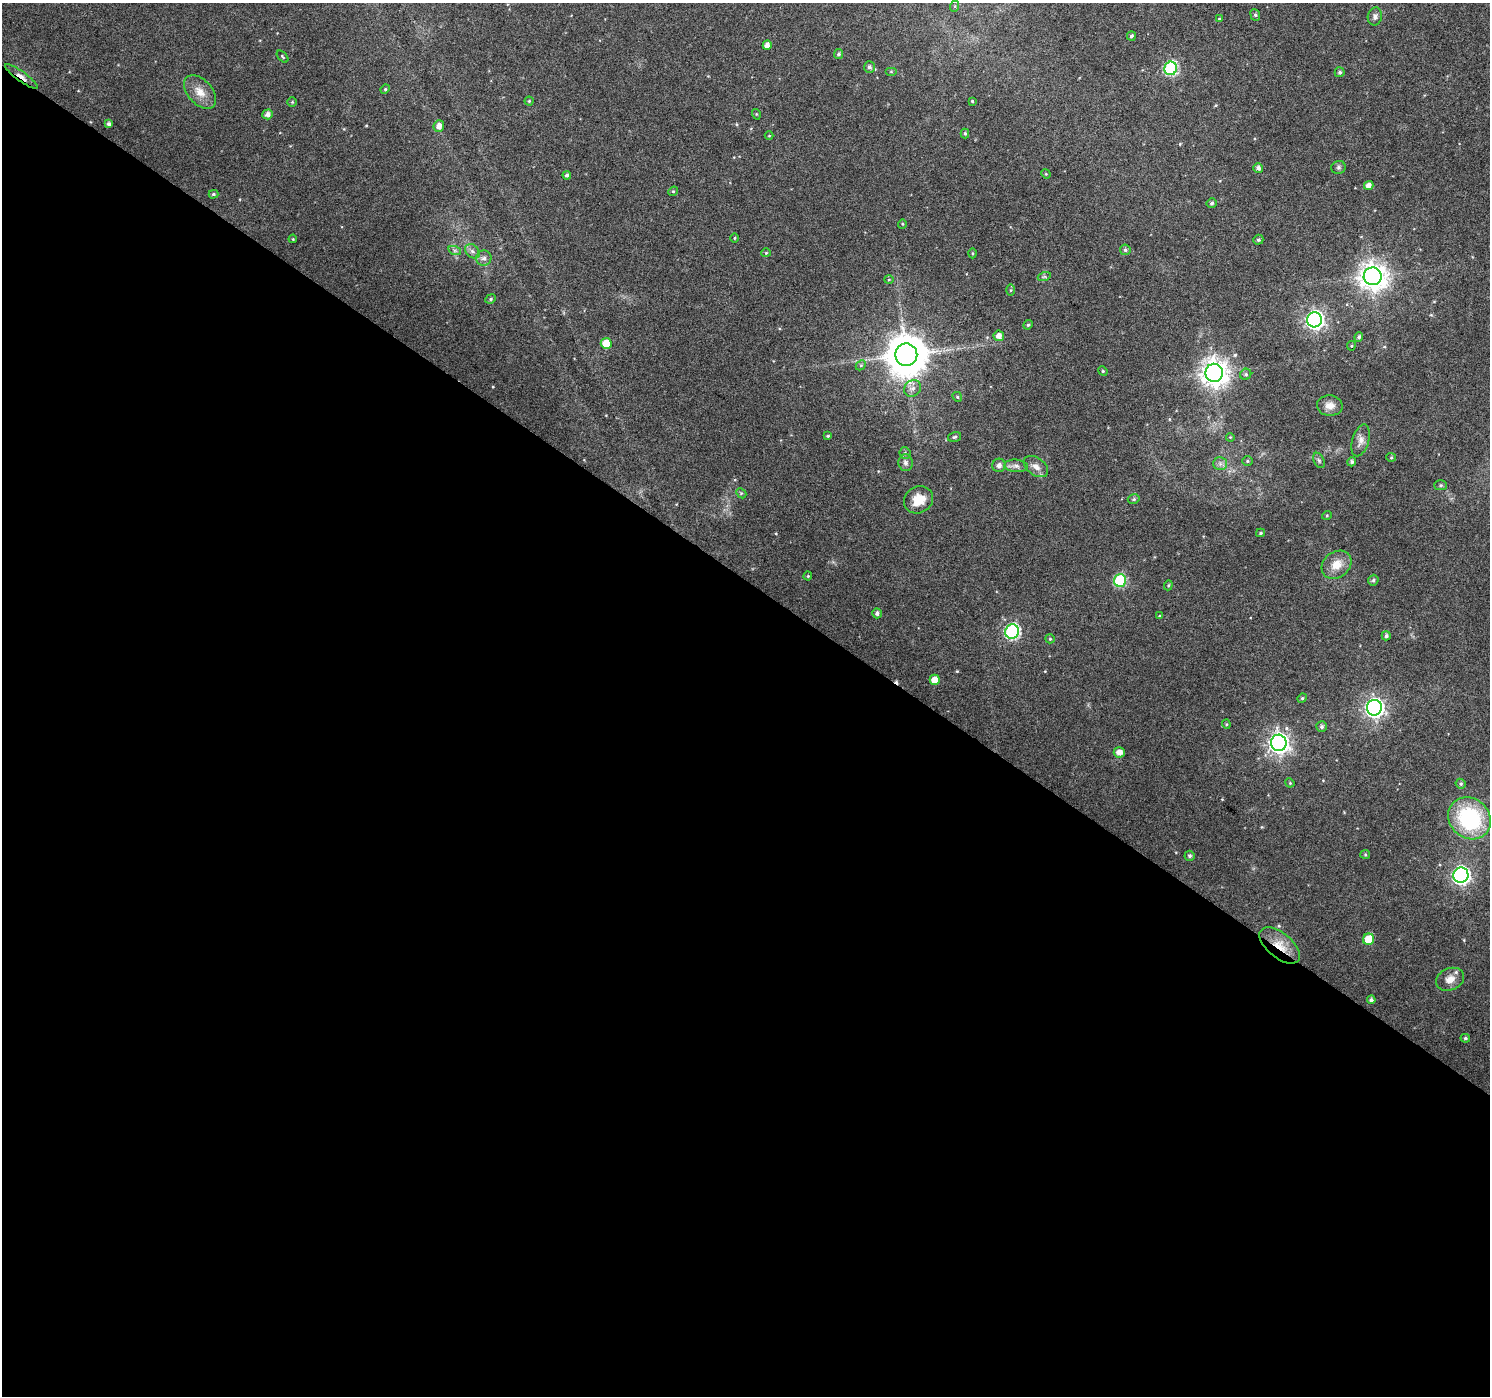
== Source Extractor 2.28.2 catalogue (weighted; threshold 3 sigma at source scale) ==
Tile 14 of 4 x 4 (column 2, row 4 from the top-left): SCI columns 1489-2976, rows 182-1575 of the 5958 x 6004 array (HDU 1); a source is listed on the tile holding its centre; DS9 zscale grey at full resolution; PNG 1492 x 1398 px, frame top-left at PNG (2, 3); each listed source drawn as its Kron ellipse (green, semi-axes under 4 px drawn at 4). Shown black and unused: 59% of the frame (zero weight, under 4 of 8 exposures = <1% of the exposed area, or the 3 px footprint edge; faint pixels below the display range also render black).
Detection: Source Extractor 2.28.2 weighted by HDU 2 'WHT'; one run over the whole footprint, this tile lists its part. Background 0.0171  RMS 0.0024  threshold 0.00998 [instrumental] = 3 sigma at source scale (4.09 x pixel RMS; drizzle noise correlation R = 1.36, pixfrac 0.8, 0.0396/0.0396 arcsec/px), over >= 5 px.
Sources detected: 111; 1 cosmic-ray / hot-pixel residue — neither listed nor drawn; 1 inside a brighter listed object's ellipse — not listed separately; the other 109 listed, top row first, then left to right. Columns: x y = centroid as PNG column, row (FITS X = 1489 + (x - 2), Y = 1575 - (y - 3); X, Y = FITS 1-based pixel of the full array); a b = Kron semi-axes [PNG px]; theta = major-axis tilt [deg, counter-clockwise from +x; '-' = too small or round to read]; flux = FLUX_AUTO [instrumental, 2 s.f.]
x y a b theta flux
955 6 6 4 72 0.26
1255 15 6 4 -68 0.35
1375 16 9 7 79 0.77
1219 19 4 4 - 0.25
1131 36 4 4 - 0.5
767 45 4 4 - 1.4
838 54 5 4 - 0.48
282 57 7 3 -46 0.27
869 67 6 5 - 0.57
1171 68 7 6 - 31
891 71 6 4 0 0.23
1340 72 5 5 - 0.53
21 76 20 5 -36 1.5
385 89 5 4 - 0.28
200 92 20 12 -47 2.9
529 101 4 4 - 0.29
972 101 3 3 - 0.22
292 102 4 4 - 0.24
268 114 5 5 - 1.1
756 114 5 3 - 0.2
109 124 4 4 - 0.65
439 126 6 5 - 1.5
965 133 5 4 - 0.29
769 136 4 3 - 0.17
1338 167 7 6 - 0.52
1258 168 5 4 - 0.87
1046 174 5 4 - 0.24
567 175 4 4 - 0.59
1369 185 5 4 - 1.2
673 191 5 4 - 0.31
213 194 5 4 - 0.35
1212 203 5 5 - 0.48
902 224 5 4 - 0.26
734 238 5 3 - 0.22
293 239 4 3 - 0.2
1258 240 5 5 - 0.4
1125 250 5 5 - 0.45
455 251 6 4 -19 0.43
472 251 8 6 -44 0.8
766 253 4 4 - 0.23
972 253 5 3 - 0.25
484 258 8 7 - 0.89
1373 276 9 9 - 270
1044 277 6 4 18 0.35
889 280 5 3 - 0.19
1011 290 6 4 89 0.25
491 299 5 4 - 0.33
1315 320 7 7 - 91
1028 325 5 4 - 0.3
999 336 5 5 - 1.4
1359 337 5 4 - 0.47
606 343 5 5 - 5
1351 346 5 4 - 0.26
906 355 11 11 - 740
861 365 6 4 45 0.32
1103 371 5 4 - 0.28
1214 373 9 8 - 270
1246 374 6 5 - 0.46
913 388 9 7 41 1.1
957 397 5 4 - 0.29
1330 406 13 10 -4 1.8
828 436 4 3 - 0.2
954 437 7 4 17 0.41
1230 437 4 3 - 0.21
1361 440 16 8 73 1.5
905 453 6 5 - 0.36
1391 457 5 4 - 0.26
1319 460 8 5 -63 0.45
1247 461 5 5 - 0.34
1352 462 4 4 - 0.54
905 463 8 7 - 0.76
1220 464 7 6 - 0.75
999 465 7 6 - 0.91
1016 466 12 6 -4 0.97
1036 466 14 8 -36 1.6
1441 485 6 5 - 0.39
741 493 5 4 - 0.3
1134 499 6 4 15 0.39
918 500 15 13 29 3.8
1327 515 5 3 - 0.2
1260 533 4 3 - 0.34
1336 565 16 12 38 3.3
808 576 4 4 - 0.23
1120 580 6 6 - 19
1373 580 5 5 - 0.4
1168 585 5 4 - 0.3
877 613 5 5 - 0.71
1159 616 4 3 - 0.2
1012 632 7 7 - 39
1386 636 5 4 - 0.52
1050 639 5 4 - 0.25
935 680 5 5 - 2.8
1302 698 5 4 - 0.31
1374 708 8 7 - 100
1226 724 4 4 - 0.25
1321 727 5 5 - 0.56
1279 743 8 8 - 120
1119 752 5 5 - 1.5
1290 783 5 4 - 0.23
1461 784 5 4 - 0.4
1470 818 22 20 -42 22
1365 854 5 4 - 0.28
1190 856 5 5 - 0.45
1461 875 8 7 - 77
1369 939 5 5 - 5
1280 946 24 12 -39 4.5
1450 979 14 11 23 1.9
1371 1000 4 4 - 0.54
1465 1038 5 4 - 0.38
Overlapping masked pixels (flux is a lower limit): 2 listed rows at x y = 21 76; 1280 946